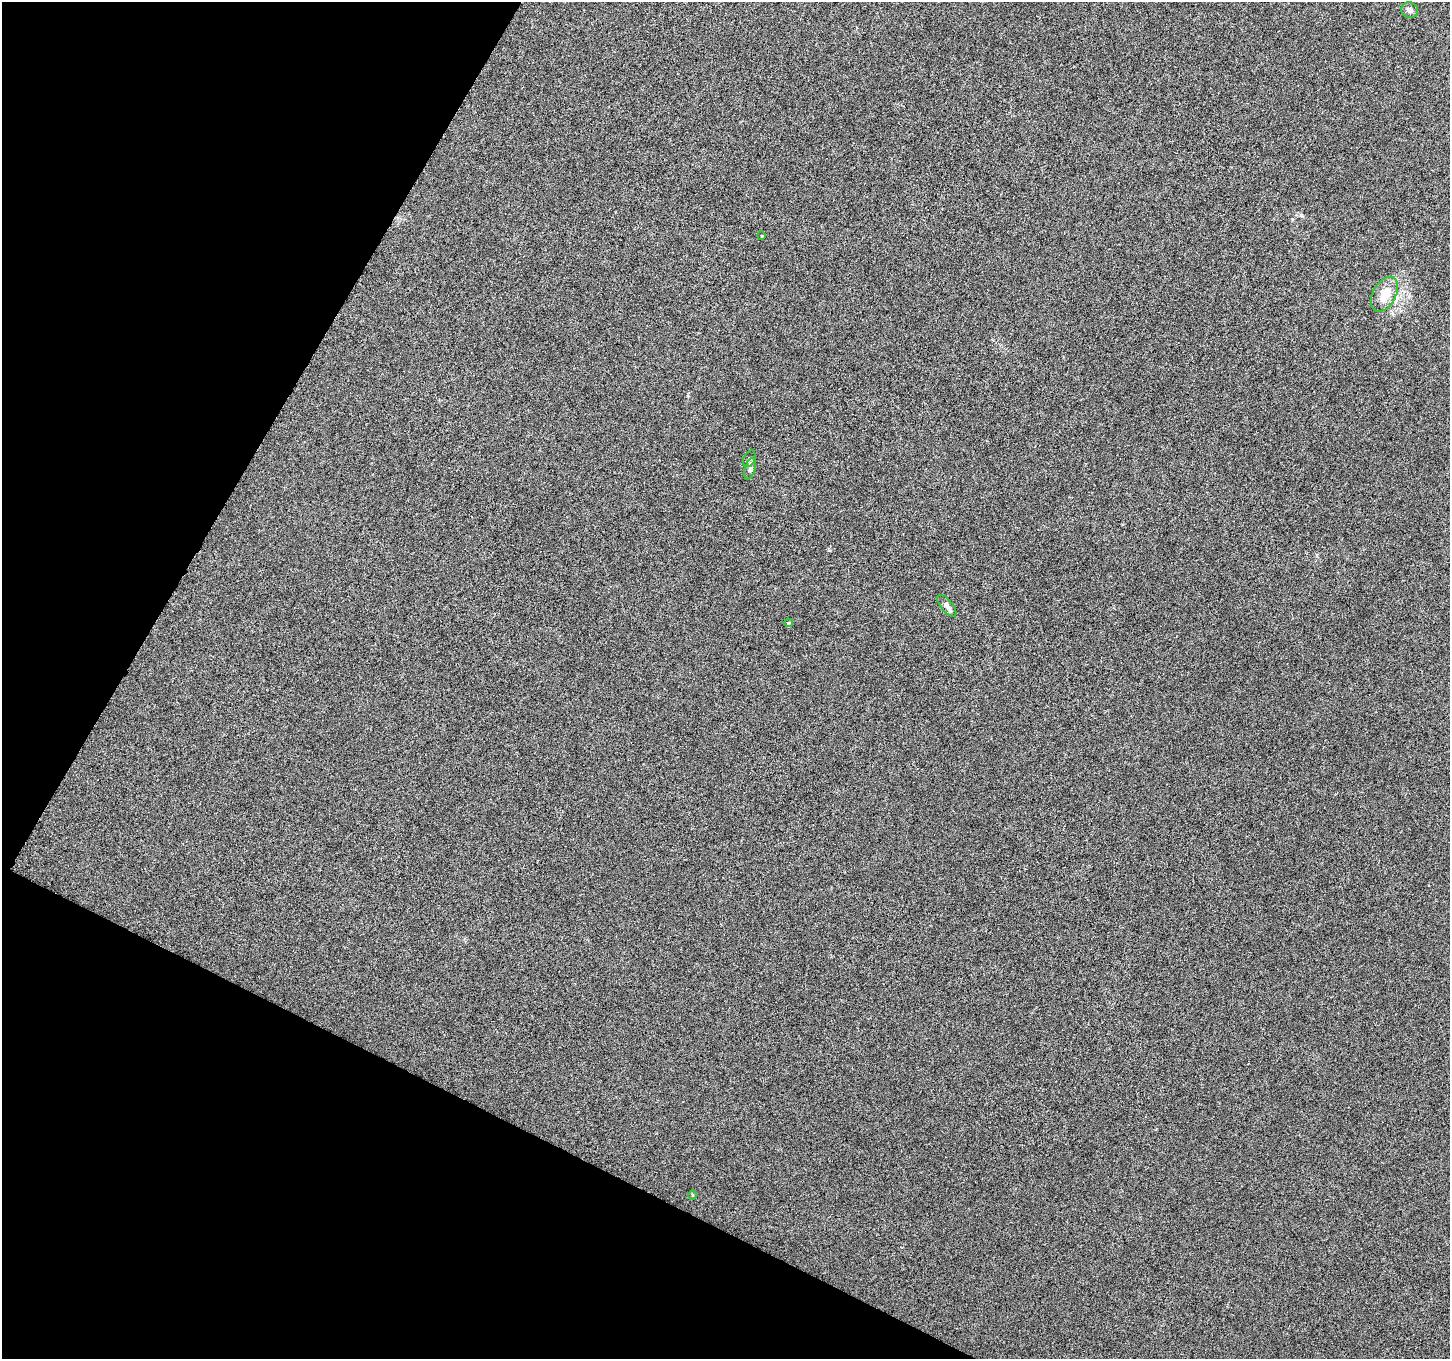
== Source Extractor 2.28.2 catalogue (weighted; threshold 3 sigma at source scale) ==
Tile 9 of 4 x 4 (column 1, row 3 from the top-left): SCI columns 15-1462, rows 1618-2974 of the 5807 x 5897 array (HDU 1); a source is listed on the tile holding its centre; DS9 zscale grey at full resolution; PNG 1452 x 1361 px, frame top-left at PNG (2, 2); each listed source drawn as its Kron ellipse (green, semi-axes under 4 px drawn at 4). Shown black and unused: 24% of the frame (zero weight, under 4 of 8 exposures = <1% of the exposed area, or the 3 px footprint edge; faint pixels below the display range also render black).
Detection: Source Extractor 2.28.2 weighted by HDU 2 'WHT'; one run over the whole footprint, this tile lists its part. Background 4.51e-05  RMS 0.0013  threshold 0.0052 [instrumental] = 3 sigma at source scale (4.09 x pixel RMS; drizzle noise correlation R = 1.36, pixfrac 0.8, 0.0396/0.0396 arcsec/px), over >= 5 px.
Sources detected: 8; all 8 listed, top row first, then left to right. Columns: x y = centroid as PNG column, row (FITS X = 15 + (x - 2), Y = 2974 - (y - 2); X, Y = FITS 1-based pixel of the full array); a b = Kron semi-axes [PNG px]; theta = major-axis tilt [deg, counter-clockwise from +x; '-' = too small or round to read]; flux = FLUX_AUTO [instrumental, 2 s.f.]
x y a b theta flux
1410 10 8 7 - 0.48
762 236 3 2 - 0.093
1385 294 19 11 61 2.6
749 459 9 6 64 0.29
750 469 11 5 73 0.39
947 606 13 6 -50 0.56
788 623 4 3 - 0.2
692 1195 5 3 - 0.12